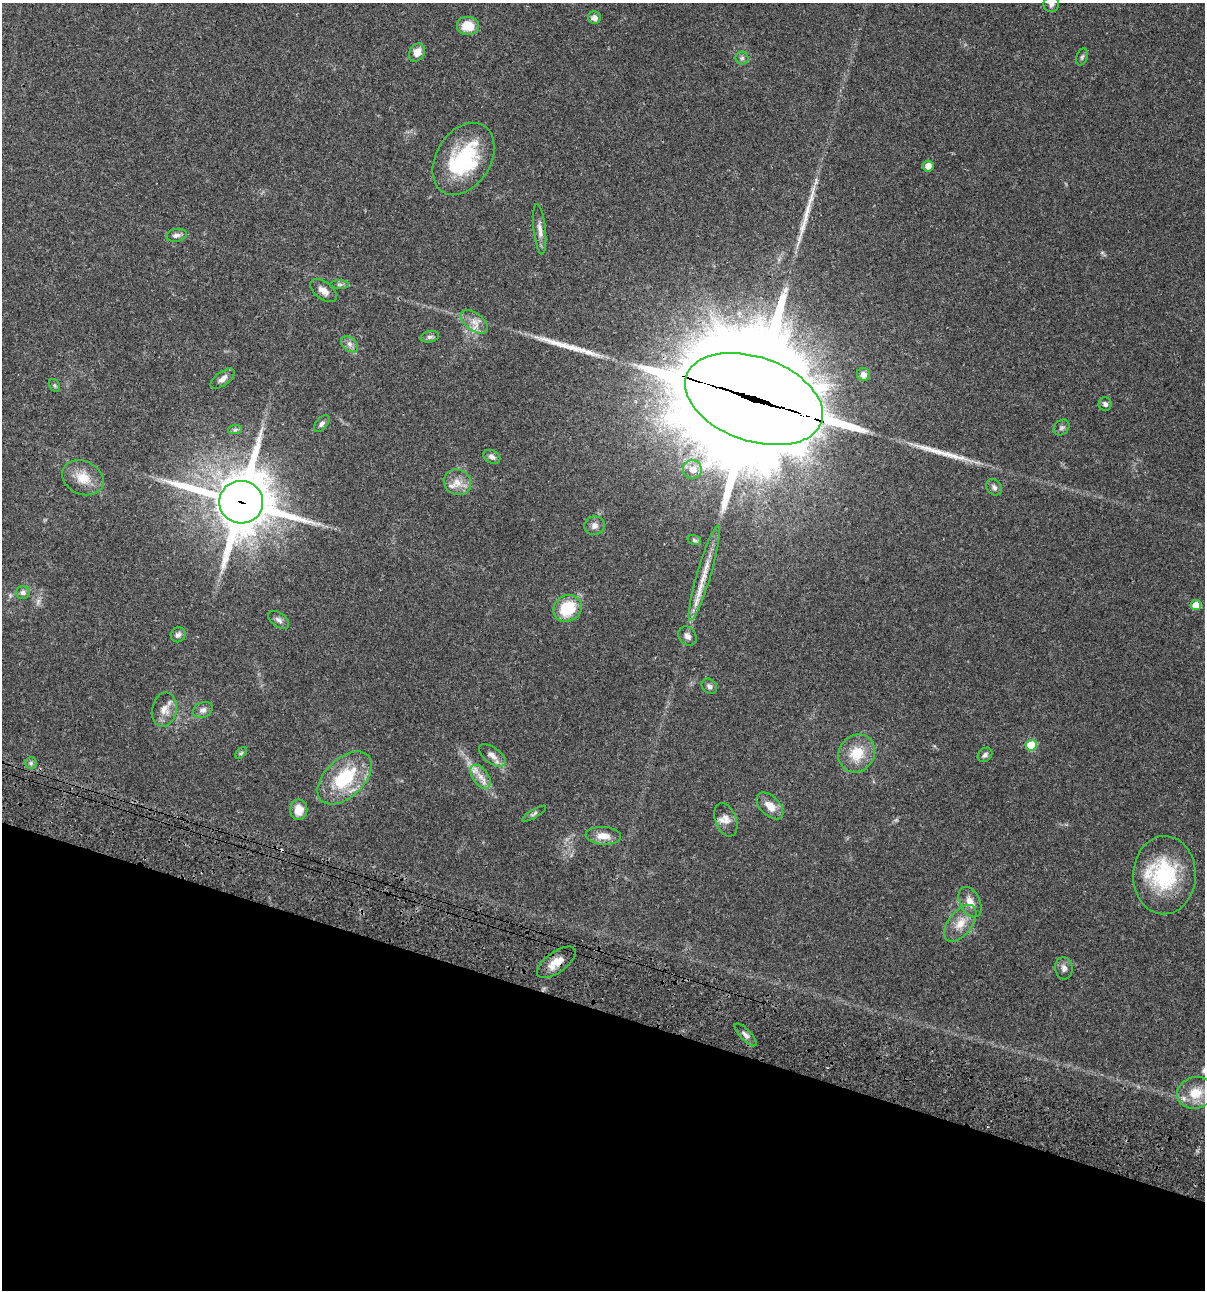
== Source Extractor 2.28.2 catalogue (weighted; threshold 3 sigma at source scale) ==
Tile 15 of 4 x 4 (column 3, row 4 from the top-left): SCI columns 2641-3843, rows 120-1407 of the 5405 x 5390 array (HDU 1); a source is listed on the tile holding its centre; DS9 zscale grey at full resolution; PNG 1207 x 1292 px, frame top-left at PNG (2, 3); each listed source drawn as its Kron ellipse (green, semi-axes under 4 px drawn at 4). Shown black and unused: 22% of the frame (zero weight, under 3 of 4 exposures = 9% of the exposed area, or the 3 px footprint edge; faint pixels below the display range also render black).
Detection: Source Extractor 2.28.2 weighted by HDU 2 'WHT'; one run over the whole footprint, this tile lists its part. Background 0.0465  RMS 0.0063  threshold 0.0282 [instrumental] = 3 sigma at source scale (4.5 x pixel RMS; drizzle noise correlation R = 1.50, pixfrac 1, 0.05/0.05 arcsec/px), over >= 5 px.
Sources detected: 68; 1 inside a brighter object's white glare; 1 cosmic-ray / hot-pixel residue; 4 long thin detections or spike segments (spike, bleed or trail) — neither listed nor drawn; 1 inside a brighter listed object's ellipse — not listed separately; the other 61 listed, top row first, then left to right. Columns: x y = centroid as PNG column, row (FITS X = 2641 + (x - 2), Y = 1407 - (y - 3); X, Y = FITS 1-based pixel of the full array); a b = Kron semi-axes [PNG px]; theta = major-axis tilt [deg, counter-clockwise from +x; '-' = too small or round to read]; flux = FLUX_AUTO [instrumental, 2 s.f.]
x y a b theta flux
1051 4 8 7 - 2.5
594 18 6 6 - 3.3
468 26 11 9 -6 11
417 53 9 7 56 5.9
1082 57 9 5 68 1.3
742 58 6 6 - 1.5
463 159 39 27 58 50
928 166 5 5 - 4.3
540 229 25 6 -84 4.2
176 235 10 6 11 2.3
340 285 9 4 0 1.4
324 291 15 8 -36 4.6
474 322 15 8 -37 5.4
430 337 9 5 12 1.6
350 344 9 6 -42 2.6
863 374 7 6 - 3
223 379 14 6 37 3.5
55 385 7 5 -56 0.99
754 399 71 42 -19 25000
1105 404 7 6 - 1.8
322 423 10 5 49 1.9
1062 427 9 7 45 1.7
235 430 7 4 2 1.2
492 457 9 6 -27 2.3
692 469 9 9 - 5.5
83 478 21 16 -25 11
457 482 14 12 -30 6.9
994 487 9 7 -44 2.1
241 502 22 21 - 3500
594 526 10 9 - 3.2
694 540 7 5 -17 1.2
704 573 49 7 74 12
23 592 7 6 - 2.1
1196 605 5 5 - 8.7
568 608 15 13 34 23
279 620 12 6 -37 2.4
178 635 8 7 - 2
687 636 10 8 -51 2.8
709 686 8 7 - 2
164 709 17 12 79 6
203 710 10 7 25 2.8
1031 745 5 5 - 22
241 753 7 4 44 0.97
857 753 20 17 53 15
492 755 15 8 -36 4
985 755 8 6 43 1.9
31 763 6 5 - 1.5
481 777 14 8 -55 5.2
345 778 32 19 43 36
770 806 16 10 -45 7.1
299 810 10 8 -90 7.8
534 814 13 4 31 1.5
726 820 17 10 -69 4.8
603 836 18 9 -4 6.9
1164 875 39 31 89 49
970 902 16 10 -64 5.9
960 923 21 11 52 8.9
556 962 23 10 36 8.7
1064 968 11 8 -84 2.9
745 1035 15 5 -47 2.5
1195 1093 18 15 15 12
Overlapping masked pixels (flux is a lower limit): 3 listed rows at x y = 754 399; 241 502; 556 962
Isophote crosses this tile's border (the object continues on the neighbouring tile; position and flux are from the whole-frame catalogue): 1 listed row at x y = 1051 4